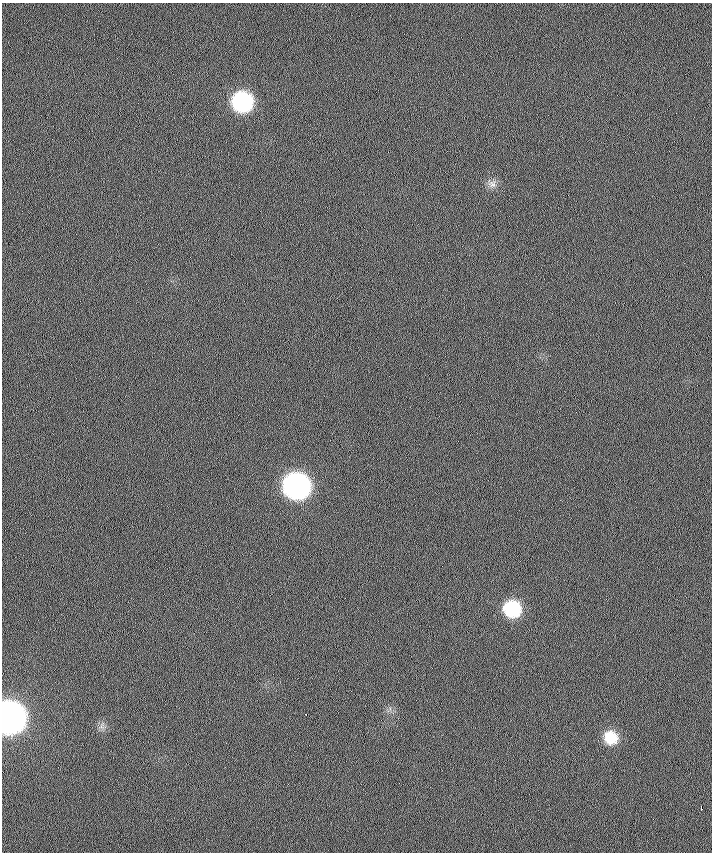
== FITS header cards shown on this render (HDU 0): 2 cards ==
NAXIS1  =                  710 /
NAXIS2  =                  850 /

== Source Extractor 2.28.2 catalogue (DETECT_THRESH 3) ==
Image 710 x 850 px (HDU 0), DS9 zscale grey, 1 PNG px = 1 image px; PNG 714 x 854 px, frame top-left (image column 1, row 850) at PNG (2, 3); no overlay
Background 0.461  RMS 6.9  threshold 20.6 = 3 sigma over >= 5 px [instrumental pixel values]
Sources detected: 9; all 9 listed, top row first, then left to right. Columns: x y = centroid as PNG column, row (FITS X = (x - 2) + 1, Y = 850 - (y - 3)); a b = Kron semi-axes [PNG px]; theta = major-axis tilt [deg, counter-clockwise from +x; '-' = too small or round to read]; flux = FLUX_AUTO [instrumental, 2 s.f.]
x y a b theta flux
242 102 16 16 - 49000
492 184 13 10 -10 2900
296 486 17 16 - 150000
512 609 16 15 - 24000
306 714 2 2 - 1600
9 717 17 15 -84 440000
101 726 8 6 61 1600
611 738 15 14 - 11000
701 808 4 2 - 1500
At the frame edge (FLAGS 8, measured only in part): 1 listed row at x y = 9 717